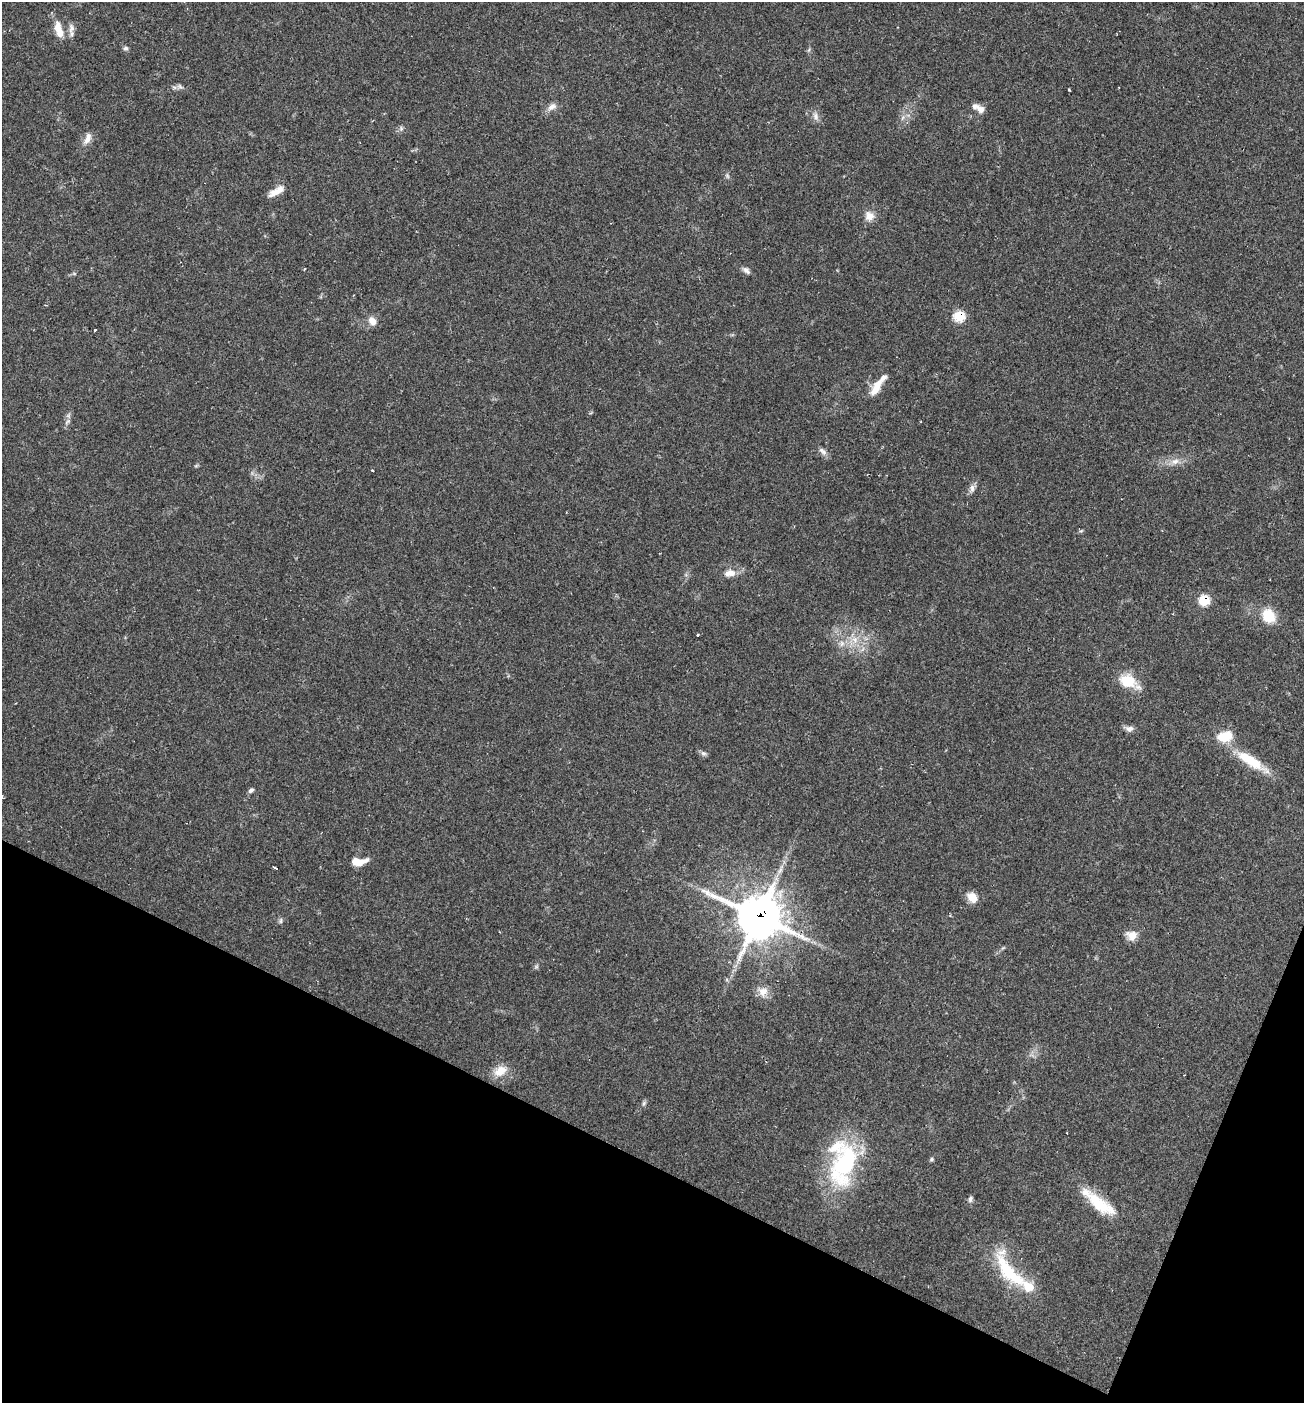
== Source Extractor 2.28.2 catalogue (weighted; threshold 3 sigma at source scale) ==
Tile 15 of 4 x 4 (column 3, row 4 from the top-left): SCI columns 2743-4044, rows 2-1402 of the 5617 x 5606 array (HDU 1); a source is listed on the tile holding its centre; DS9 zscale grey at full resolution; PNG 1306 x 1405 px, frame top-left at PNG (2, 2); no overlay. Shown black and unused: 20% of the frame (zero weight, under 2 of 3 exposures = <1% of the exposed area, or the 3 px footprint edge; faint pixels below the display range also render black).
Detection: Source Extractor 2.28.2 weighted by HDU 2 'WHT'; one run over the whole footprint, this tile lists its part. Background 0.0642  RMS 0.0053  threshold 0.0239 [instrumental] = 3 sigma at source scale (4.5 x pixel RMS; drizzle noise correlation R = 1.50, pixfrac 1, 0.05/0.05 arcsec/px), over >= 5 px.
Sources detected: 57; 6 inside a brighter listed object's ellipse — not listed separately; the other 51 listed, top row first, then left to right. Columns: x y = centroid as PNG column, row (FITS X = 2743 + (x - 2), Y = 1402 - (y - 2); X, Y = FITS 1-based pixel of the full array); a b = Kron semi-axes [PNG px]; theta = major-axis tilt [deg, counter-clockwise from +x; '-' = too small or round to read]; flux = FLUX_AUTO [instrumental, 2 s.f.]
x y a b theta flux
71 28 14 8 -90 2.8
59 30 22 8 -74 7.7
125 48 6 6 - 1.3
180 86 8 6 -36 1.4
1069 90 3 3 - 1.6
552 107 14 8 35 3.3
981 109 9 9 - 2.9
815 116 12 7 -70 2.6
902 118 7 4 70 1.1
401 128 7 4 -73 0.91
87 139 17 8 68 4
727 176 7 5 -69 1.1
276 191 21 7 30 5.5
869 216 12 12 - 4.7
746 270 11 7 -40 2
959 316 6 6 - 26
372 321 11 9 -51 4.2
94 330 3 3 - 2.4
876 388 22 9 59 8
67 421 10 4 39 1.3
822 451 14 6 -42 2.4
1175 461 12 8 24 3.7
372 471 3 3 - 1.5
972 488 11 6 -90 2.2
1081 531 6 4 19 0.72
729 573 16 9 7 4.7
1204 600 6 6 - 28
1268 616 16 13 -49 13
698 635 3 3 - 2.4
855 640 9 7 -28 3.7
842 644 9 6 69 2.2
1128 681 20 15 -20 14
1129 729 11 7 1 2.4
703 753 8 7 - 1.5
1251 761 48 12 -33 18
251 790 7 5 39 1.3
359 862 19 9 6 6.6
275 868 5 3 - 1.8
972 898 11 9 -44 7
759 917 19 16 -25 1200
281 921 8 4 82 0.94
1132 935 13 11 -17 5.2
536 967 7 4 19 0.87
763 992 13 13 - 5.2
500 1071 19 12 27 7.6
644 1103 8 5 61 1.1
931 1159 6 5 - 0.83
844 1164 59 29 72 60
970 1199 8 5 68 1.4
1100 1204 46 14 -38 21
1009 1272 61 19 -49 31
Overlapping masked pixels (flux is a lower limit): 3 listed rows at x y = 959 316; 1204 600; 759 917